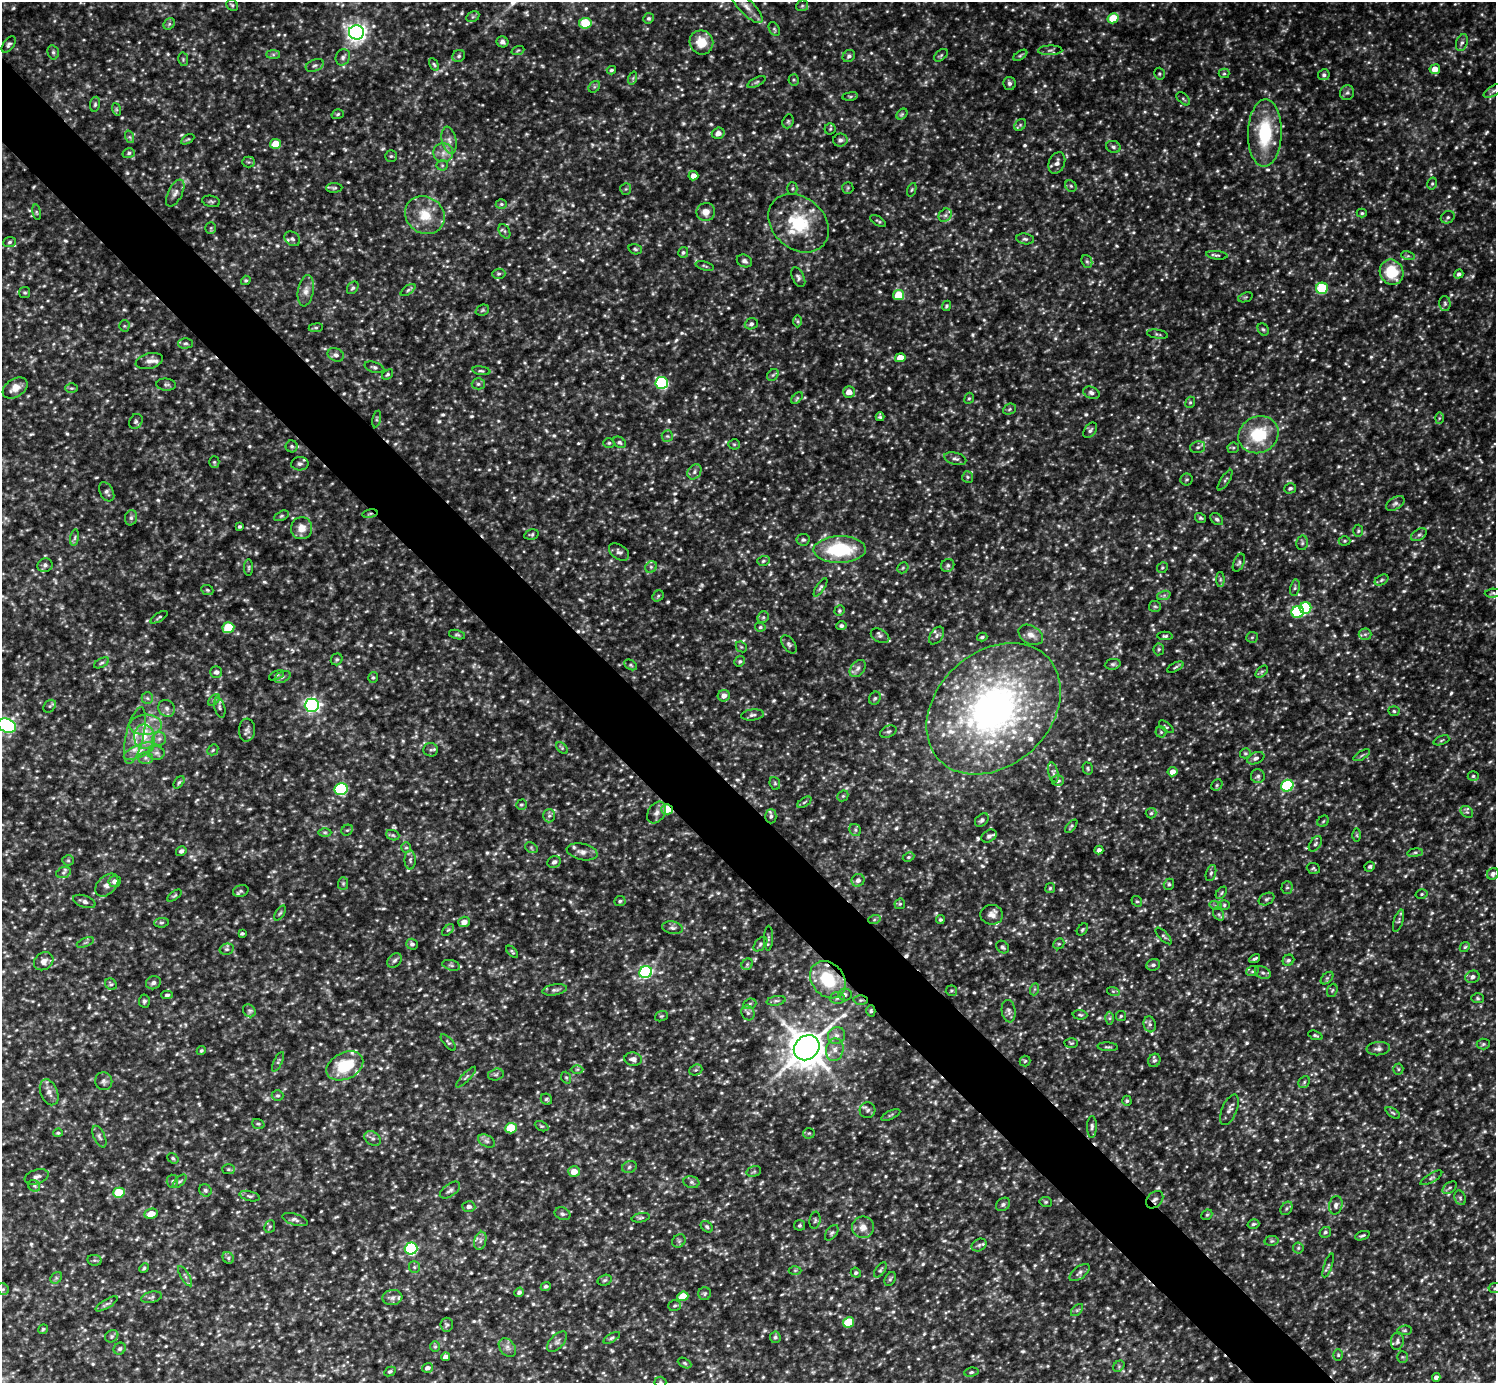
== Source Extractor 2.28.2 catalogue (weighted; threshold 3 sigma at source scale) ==
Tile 11 of 4 x 4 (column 3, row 3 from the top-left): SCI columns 2991-4484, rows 1679-3059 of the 5978 x 5977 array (HDU 1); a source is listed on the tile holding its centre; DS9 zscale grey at full resolution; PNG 1498 x 1385 px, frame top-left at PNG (2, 2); each listed source drawn as its Kron ellipse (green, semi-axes under 4 px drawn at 4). Shown black and unused: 5% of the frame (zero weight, under 3 of 5 exposures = <1% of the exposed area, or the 3 px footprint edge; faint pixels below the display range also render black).
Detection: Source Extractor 2.28.2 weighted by HDU 2 'WHT'; one run over the whole footprint, this tile lists its part. Background 0.241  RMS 0.02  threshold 0.0883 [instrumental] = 3 sigma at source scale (4.5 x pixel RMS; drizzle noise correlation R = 1.50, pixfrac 1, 0.05/0.05 arcsec/px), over >= 5 px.
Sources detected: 1166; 26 too faint to see at this stretch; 4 cosmic-ray / hot-pixel residue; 1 long thin detection or spike segment (spike, bleed or trail) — neither listed nor drawn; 19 inside a brighter listed object's ellipse — not listed separately; of the other 1116, all 500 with FLUX_AUTO >= 2.97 (the completeness limit of this list) listed and drawn (616 fainter detections not listed), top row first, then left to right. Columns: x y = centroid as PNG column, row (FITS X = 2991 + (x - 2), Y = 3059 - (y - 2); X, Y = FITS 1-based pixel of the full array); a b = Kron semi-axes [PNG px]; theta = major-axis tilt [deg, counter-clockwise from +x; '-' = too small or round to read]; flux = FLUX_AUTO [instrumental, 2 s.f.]
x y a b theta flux
232 5 6 5 - 3.6
802 6 6 5 - 3.8
746 7 22 7 -46 20
473 17 7 5 29 3.9
649 18 5 5 - 3.7
1113 18 6 5 - 51
585 23 6 5 - 58
169 24 6 5 - 3.8
774 29 7 5 -60 3.2
356 32 7 7 - 1000
502 42 6 5 - 5.8
701 42 12 11 - 37
1462 43 9 5 71 6.5
9 44 9 5 52 5
518 50 6 4 20 3
1050 50 12 5 1 6.1
53 52 7 5 -76 4.6
273 55 7 4 0 3.9
941 55 8 5 41 3.9
1020 55 8 4 33 3.1
459 56 6 5 - 4.4
849 56 7 5 45 5.8
343 57 8 7 - 6.7
183 59 7 5 -80 3.1
434 64 7 4 -62 3.2
315 65 9 6 22 6.2
1435 69 5 5 - 21
611 70 4 4 - 3.7
1224 73 5 5 - 3.1
1159 74 6 5 - 3.5
1324 75 6 5 - 5.3
633 78 7 4 72 3.2
794 80 5 5 - 3.2
757 82 10 4 27 4.1
1009 83 6 6 - 5.9
594 87 6 5 - 3.5
1494 91 11 5 29 5.6
1347 93 7 7 - 5.4
850 96 8 4 8 3.4
1183 99 8 5 -44 3.5
95 104 7 5 80 3.9
116 109 6 4 -71 3.2
338 114 6 4 18 3
902 114 6 4 45 3.6
788 121 7 5 69 3.7
1020 125 6 5 - 4.6
830 129 5 5 - 3.4
718 133 6 5 - 11
1265 133 34 17 88 120
130 137 6 4 -71 3.2
188 139 7 4 29 3.2
449 140 14 7 -77 12
840 140 7 6 - 6.7
276 144 5 5 - 39
1113 147 7 6 - 5
129 153 6 5 - 3.9
443 153 10 9 - 14
391 156 6 5 - 3.3
249 162 6 5 - 3.5
1057 163 11 8 66 10
442 165 5 5 - 3
693 176 5 4 - 14
1432 184 6 5 - 3.4
1071 186 6 5 - 3.8
334 188 8 5 1 3.5
848 188 6 5 - 3
626 189 6 5 - 3.3
792 189 6 5 - 3.1
912 190 7 4 70 3.2
175 193 14 7 63 10
211 201 9 5 -13 4.1
501 204 5 4 - 3.2
37 212 8 4 -81 3
706 212 9 9 - 17
1362 213 5 4 - 3.1
425 215 20 18 -34 48
945 215 7 6 - 5.8
1448 217 7 6 - 5.1
878 221 9 4 -32 3.7
799 223 33 25 -41 110
211 228 6 5 - 3.1
504 231 7 5 -61 4.3
292 239 8 6 -39 6.2
1025 239 9 5 -8 4.8
9 242 6 5 - 4
635 249 7 5 -19 3.7
683 252 5 5 - 4.1
1217 255 11 4 -6 4.2
1408 256 7 4 -17 3.7
744 261 8 6 -25 5.9
1087 261 6 5 - 3.7
705 266 9 3 -16 3
1392 272 13 11 -61 70
499 274 7 5 3 3.6
1459 274 5 4 - 5.7
798 277 10 6 -63 5.8
246 280 5 4 - 3.4
353 288 7 5 51 4.2
1322 288 6 5 - 120
408 290 8 4 36 3.9
306 291 15 8 81 14
25 293 5 5 - 3.2
899 295 5 5 - 56
1245 297 7 4 20 3.3
1445 303 7 5 -89 4.7
946 306 5 4 - 3.1
482 310 7 5 22 3.4
797 321 6 4 -89 3.2
751 324 7 5 19 5.1
124 326 5 5 - 3.2
316 328 7 4 8 3
1263 329 6 5 - 3.8
1157 334 11 4 -9 4
185 343 7 5 2 4.3
336 355 8 6 -22 7.7
900 358 5 4 - 25
149 361 14 8 14 10
374 367 10 5 -18 5
481 371 9 4 -9 3.5
387 374 6 4 39 3.4
773 375 6 5 - 3.8
662 383 6 6 - 250
478 384 6 5 - 4.7
166 385 10 6 -4 4.8
15 388 13 9 33 20
71 388 6 5 - 3.2
849 392 6 5 - 17
1091 393 8 6 -22 6.2
797 398 7 4 45 3.2
969 398 6 4 66 3
1190 402 6 4 67 3.2
1009 409 7 5 24 3.8
880 417 4 4 - 3.3
1439 418 6 4 88 3
377 419 8 3 77 3.1
136 421 8 6 59 4.9
1090 430 9 5 52 5.6
1258 435 20 18 26 90
667 436 6 5 - 3.6
619 442 7 5 -38 4.4
609 443 5 5 - 3.1
734 444 5 5 - 3
292 446 6 6 - 4.7
1198 447 8 5 15 5
1233 448 6 5 - 3.3
955 459 11 6 -15 7.3
214 462 5 5 - 3
300 464 8 6 4 5.7
694 472 8 6 56 6.3
968 477 6 5 - 3.8
1187 480 6 6 - 3.8
1225 480 12 4 57 4.4
1290 488 6 5 - 4.7
107 492 10 6 -61 6.7
1395 503 10 6 32 6.2
370 514 8 4 9 3.2
281 516 8 4 27 3.6
131 518 8 6 75 5.5
1200 518 6 4 -32 3.2
1217 519 7 5 -40 4.5
239 527 4 3 - 3.4
302 528 11 10 - 20
1358 531 6 5 - 3.3
531 534 7 5 13 3.7
1419 535 8 5 31 5.2
75 538 8 4 81 4.2
803 540 6 6 - 4.5
1345 541 6 4 2 3.1
1302 543 7 5 78 4.6
840 549 26 13 1 130
619 552 11 7 -34 7.3
763 561 6 5 - 3.8
1239 563 9 5 67 4.4
45 565 7 7 - 6.2
948 565 7 6 - 4.8
249 567 8 4 90 3.1
651 567 6 5 - 4.4
903 568 6 5 - 3.4
1162 568 5 5 - 3.1
1220 579 7 4 -90 3.6
1381 580 7 5 28 3.6
821 587 11 4 57 4.3
1295 588 8 5 79 4.4
207 590 6 4 -22 3.1
1493 593 8 4 4 3.5
1164 595 7 4 19 3.9
658 596 6 5 - 3.2
1155 606 6 5 - 4.3
1305 608 6 5 - 130
839 611 5 5 - 3.4
1298 612 6 6 - 180
159 617 10 3 32 3.2
763 617 6 5 - 3.8
841 626 5 4 - 4.6
760 627 5 4 - 3.2
228 628 6 5 - 81
1365 634 6 6 - 4.8
457 635 8 4 -15 3.4
1031 635 13 9 -29 14
880 636 10 6 -28 6.4
937 636 10 6 56 6.1
1165 636 7 4 1 4
982 637 5 3 - 3.5
1252 637 6 5 - 3.5
789 644 10 6 -55 5.8
741 647 6 5 - 3.2
1159 649 6 5 - 3.6
337 659 6 5 - 4
740 661 5 5 - 3.3
101 663 8 4 27 4.1
1113 664 8 5 9 4.2
630 665 7 4 -28 3.6
1175 667 9 4 27 3.3
858 668 10 6 51 7.8
216 672 6 5 - 6.6
1262 672 7 4 44 3.7
276 675 8 4 25 3.1
282 677 8 5 27 5.5
373 677 5 4 - 3.1
724 696 6 5 - 12
147 698 6 5 - 4.4
875 698 7 5 61 4.5
214 700 7 4 45 4
312 705 7 6 - 640
50 706 7 5 46 3.3
167 708 9 8 - 8
220 708 10 5 -74 5.9
994 709 75 57 43 880
1394 711 5 5 - 3.4
752 715 11 5 6 6.5
146 725 16 10 2 27
7 726 9 6 -22 400
1166 727 9 4 -38 3.2
247 730 11 8 87 7.6
888 732 8 5 27 4.4
1161 732 5 5 - 3.1
135 736 29 9 77 33
144 737 12 10 -83 26
159 739 7 6 - 7.2
1441 740 8 4 21 3.2
562 748 7 4 -46 3.1
213 750 6 5 - 3
431 750 7 7 - 4.8
139 751 16 6 23 16
156 753 8 6 1 7.2
1245 753 5 5 - 3
1362 755 9 4 30 3.5
145 758 7 6 - 5.8
1256 758 9 5 22 6.2
1088 768 6 5 - 3.1
1053 772 10 5 -76 5.8
1172 772 5 4 - 16
1258 776 7 7 - 5.2
1473 776 5 5 - 3.5
1058 781 6 5 - 6.1
179 782 7 4 53 3.6
775 783 6 5 - 3.1
1217 785 6 5 - 3.3
1287 786 6 5 - 170
341 789 6 6 - 230
843 796 6 5 - 3.1
804 802 8 4 33 3.5
521 805 5 5 - 3.2
667 809 6 5 - 47
656 812 11 8 58 10
1467 812 7 5 -42 4.7
1151 813 5 5 - 3.5
549 816 7 6 - 5.4
771 816 7 5 90 5.1
982 820 8 5 42 5.2
1323 821 6 5 - 3
1071 826 8 3 50 3.2
347 830 6 5 - 3.4
855 830 6 5 - 4.1
325 832 6 4 0 3.3
393 835 7 5 -20 3.8
1357 835 6 4 -89 3
989 836 8 5 31 6
1315 844 8 5 55 4.6
406 847 5 5 - 3.1
531 848 7 5 -32 3.3
1099 850 4 4 - 6.8
181 851 5 5 - 5.7
582 852 16 8 -12 12
1415 853 7 4 8 3.6
908 857 6 4 27 3.2
68 860 6 5 - 3.3
410 860 9 5 -90 5.2
554 862 7 6 - 6.4
1370 867 5 5 - 4.1
1313 869 7 5 -23 3.5
63 873 7 5 19 4.8
1211 873 8 5 74 4.4
1493 874 6 5 - 6.4
858 880 6 6 - 7.8
115 881 6 5 - 11
343 883 6 5 - 3.4
1169 884 5 5 - 4
107 885 13 9 45 11
1287 887 6 5 - 4
1050 888 5 4 - 3.1
241 891 8 6 17 4.7
1221 893 7 4 50 3.2
1422 894 6 4 16 3.3
174 896 8 4 36 3
1266 899 8 5 27 4.8
84 901 12 6 -19 7.6
620 901 6 5 - 3.6
1137 901 5 4 - 3.1
900 904 6 5 - 3
1224 905 6 5 - 3.6
1216 906 6 4 -18 3.3
280 913 8 3 57 3
1219 914 7 5 -57 4
992 915 11 10 - 12
874 920 6 4 19 3
940 920 4 4 - 3.5
1399 921 11 4 72 5.1
464 922 6 5 - 13
161 923 7 4 5 3.7
672 928 10 6 -12 6.8
1082 929 7 4 51 3
448 930 7 4 44 3.1
242 933 4 3 - 3.7
1164 936 11 4 -45 4.1
768 938 12 4 89 5.2
85 942 9 3 21 3.2
412 944 6 5 - 5.4
760 944 8 5 47 4.4
1059 944 6 5 - 3.1
1003 947 7 5 -43 4.1
1465 947 6 4 45 3
227 949 7 5 14 4.3
512 952 7 3 -45 3
1255 959 6 3 27 3.4
395 960 8 6 44 5.5
1288 960 6 5 - 4.7
44 961 10 8 38 11
747 964 6 5 - 3.5
451 965 9 5 -14 4.6
1153 965 7 5 21 5.5
1252 971 6 5 - 3.7
646 972 6 6 - 300
1263 973 8 6 -28 5.7
1472 977 7 6 - 7.8
1327 978 7 4 45 3.8
828 980 20 16 -51 92
153 983 7 6 - 6.8
111 984 6 5 - 3.7
1035 989 6 4 70 3.1
555 990 12 5 10 7.1
1332 990 7 5 67 3.1
951 991 6 5 - 3
1113 991 6 4 -18 3
167 995 6 4 3 4.6
845 995 7 6 - 5.6
837 998 7 6 - 4.8
1478 998 6 5 - 3.2
861 1000 7 4 1 3.6
144 1001 6 5 - 4.9
776 1001 9 4 11 4.4
750 1004 7 5 21 3.3
249 1011 7 6 - 4.6
871 1011 5 4 - 3.5
1009 1011 11 7 -82 7.1
748 1013 8 6 -62 5.9
1080 1015 7 4 -3 3.6
661 1016 6 5 - 3
1121 1016 5 5 - 3.1
1110 1018 6 4 89 3.5
1150 1024 8 6 -73 6.1
836 1035 9 8 - 9.9
1315 1035 8 3 -20 3.3
448 1042 10 4 -48 3.7
1071 1043 7 5 1 3
1483 1044 6 5 - 3.5
1108 1047 10 4 -3 3.8
807 1048 14 11 41 4600
1378 1049 12 6 5 7.6
835 1050 11 9 79 14
201 1051 5 4 - 3.3
633 1059 9 6 -8 9.2
1154 1060 7 6 - 4.7
1025 1061 5 5 - 3.3
278 1062 10 4 64 4.4
345 1066 19 13 25 80
577 1069 6 4 1 3.1
1398 1069 5 5 - 3.2
696 1070 7 5 20 3.6
496 1075 8 5 14 4.6
466 1077 14 4 46 5
566 1078 6 4 -68 3
104 1081 9 8 - 6.7
1304 1082 6 5 - 3.6
49 1092 13 8 -68 12
278 1096 6 5 - 3.6
546 1099 6 5 - 3.6
1127 1101 5 4 - 3.1
867 1110 8 7 - 6.2
1229 1110 16 7 68 9.2
1393 1113 8 4 -35 3.3
891 1115 10 3 25 3
258 1124 6 5 - 3.2
541 1126 7 4 -26 3.1
1092 1127 11 5 89 5.5
511 1128 6 5 - 72
58 1133 4 4 - 3
809 1133 6 5 - 3.2
99 1137 11 5 -66 6.2
373 1138 9 6 -35 6.9
487 1141 9 6 -27 6.2
173 1158 6 4 -38 3.2
629 1167 7 5 19 4.6
228 1169 6 5 - 3.5
574 1171 6 5 - 20
754 1171 7 5 17 3.6
37 1177 12 7 19 8.4
1431 1178 12 4 31 4.8
172 1181 6 5 - 3.6
180 1181 8 4 44 4
691 1182 8 6 -16 5.4
34 1186 6 5 - 4.3
1450 1188 8 5 37 4.2
205 1190 6 6 - 4.7
450 1190 12 6 36 7.1
119 1193 6 5 - 76
250 1196 10 5 -14 5
1460 1198 7 5 -69 4.4
1155 1200 10 7 46 7.8
1046 1202 6 5 - 3.1
1003 1204 7 6 - 5.2
1336 1205 9 6 78 8
469 1207 6 5 - 7.2
1286 1208 7 5 56 4.3
151 1214 7 5 12 23
562 1214 8 6 -21 4.8
1207 1215 6 5 - 3.1
641 1218 9 4 11 3.6
295 1220 13 5 -17 6.6
815 1220 8 5 80 4
1253 1224 6 4 17 3.6
799 1225 5 5 - 3.2
270 1227 6 5 - 3.3
707 1227 7 5 -39 3.8
863 1227 11 11 - 18
1325 1232 6 5 - 3.9
832 1233 9 5 52 4.4
1362 1236 7 3 21 3.5
480 1241 9 6 73 7.7
679 1241 7 6 - 4.6
1271 1241 7 5 10 4
979 1245 8 6 28 5.5
411 1248 6 6 - 280
1298 1248 5 5 - 3.4
228 1258 6 5 - 4.3
94 1260 7 5 -10 3.8
1328 1265 12 4 72 4.2
414 1267 6 5 - 3.7
144 1268 5 4 - 3
795 1270 6 4 1 3
880 1270 9 4 54 3.9
1080 1272 12 6 36 7.4
856 1273 5 5 - 3.8
185 1276 11 3 -59 4.6
56 1278 6 5 - 3.8
890 1279 7 5 60 3.7
605 1280 7 5 17 4.1
546 1286 5 4 - 4.6
1495 1288 7 5 8 3.5
3 1289 6 5 - 3.7
519 1292 5 4 - 5
705 1294 6 6 - 4
683 1296 6 4 22 35
151 1297 11 5 13 5.6
392 1298 10 7 7 8.8
107 1304 12 4 31 4.8
675 1306 6 5 - 3.3
1077 1310 7 4 45 3.6
849 1322 6 5 - 70
447 1325 7 6 - 4.7
43 1329 5 4 - 3.2
1405 1330 7 4 6 3.4
112 1336 7 5 33 3.9
775 1337 5 5 - 4.7
612 1338 9 4 29 4
1397 1341 9 6 84 6.1
557 1342 12 7 47 8.4
435 1347 5 5 - 3.1
507 1347 10 7 -52 9
120 1349 6 5 - 4
1338 1355 5 5 - 3.2
445 1357 4 4 - 11
1402 1357 6 5 - 3.2
685 1363 7 4 -28 3.3
1119 1366 6 5 - 3.5
427 1368 5 5 - 7.7
390 1371 6 4 26 3.3
971 1372 7 4 8 3.7
1436 1377 4 4 - 7.2
660 1382 6 5 - 3.2
Overlapping masked pixels (flux is a lower limit): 6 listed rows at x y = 370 514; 667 809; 828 980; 861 1000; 871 1011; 1155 1200
Isophote crosses this tile's border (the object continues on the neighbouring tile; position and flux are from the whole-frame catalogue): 5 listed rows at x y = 1494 91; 15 388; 7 726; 1495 1288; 660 1382